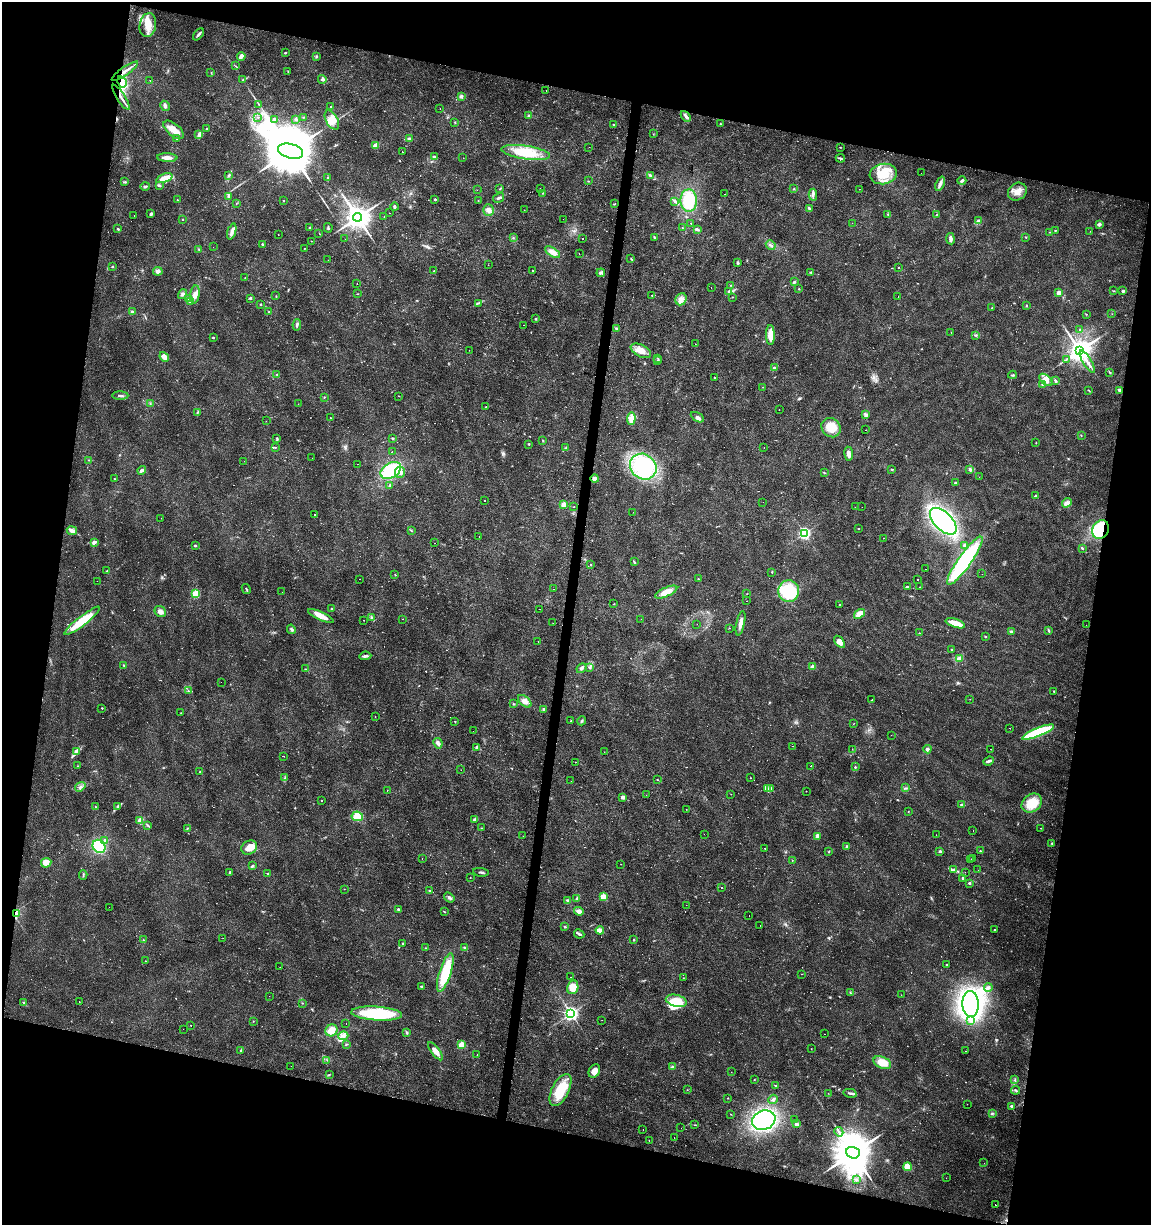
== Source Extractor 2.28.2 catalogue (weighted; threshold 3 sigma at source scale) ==
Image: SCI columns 288-4883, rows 1-4889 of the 5107 x 4898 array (HDU 1 of 3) = the unmasked area's bounding box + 8 px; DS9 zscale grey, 4 x 4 block average (1 PNG px = mean of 4 x 4 image px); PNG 1153 x 1227 px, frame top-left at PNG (2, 2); each listed source drawn as its Kron ellipse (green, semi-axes under 4 px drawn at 4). Shown black and unused: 26% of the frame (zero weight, under 2 of 3 exposures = <1% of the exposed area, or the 3 px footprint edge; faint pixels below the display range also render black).
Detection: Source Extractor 2.28.2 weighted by HDU 2 'WHT'. Background 0.0135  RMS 0.0032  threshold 0.0142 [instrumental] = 3 sigma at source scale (4.5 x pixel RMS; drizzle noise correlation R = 1.50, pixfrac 1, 0.0396/0.0396 arcsec/px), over >= 5 px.
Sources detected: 692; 5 too faint to see at this stretch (4 x 4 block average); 6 inside a brighter object's white glare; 93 cosmic-ray / hot-pixel residue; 5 long thin detections or spike segments (spike, bleed or trail) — neither listed nor drawn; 5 coinciding with a brighter row at this scale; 23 inside a brighter listed object's ellipse — not listed separately; of the other 555, all 500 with FLUX_AUTO >= 0.413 (the completeness limit of this list) listed and drawn (55 fainter detections not listed), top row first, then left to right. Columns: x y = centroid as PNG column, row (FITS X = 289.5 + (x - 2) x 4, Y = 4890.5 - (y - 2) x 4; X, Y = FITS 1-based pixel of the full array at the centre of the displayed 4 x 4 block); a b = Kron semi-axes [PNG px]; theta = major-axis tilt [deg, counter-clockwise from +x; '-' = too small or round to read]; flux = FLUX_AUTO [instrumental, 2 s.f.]
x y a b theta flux
148 25 12 8 79 26
198 34 7 2 49 4.8
285 53 2 2 - 1.8
241 56 4 2 - 9.4
316 56 3 2 - 2.2
236 66 2 2 - 0.93
125 71 15 2 34 12
288 72 3 2 - 1.1
211 73 3 2 - 1.1
322 79 4 3 - 4.6
150 80 2 2 - 1.7
243 80 2 2 - 0.8
122 82 6 4 -59 9.9
546 90 2 2 - 2.6
461 96 2 2 - 13
121 97 14 2 -58 9.5
258 104 3 2 - 0.77
165 106 5 3 - 6
330 106 2 2 - 1.9
440 109 2 2 - 1.5
529 116 3 2 - 2.7
686 116 6 3 -49 6.8
258 117 2 2 - 3.1
304 117 2 2 - 1.2
275 119 2 2 - 10
296 119 3 2 - 4.4
332 120 10 6 -61 18
455 122 2 2 - 1
613 124 2 2 - 1.6
720 124 2 2 - 0.72
206 129 2 2 - 1.2
174 130 12 6 -40 22
653 134 2 2 - 0.66
199 135 3 3 - 3.3
176 139 2 2 - 3.4
409 139 2 2 - 18
375 146 2 2 - 42
589 147 2 2 - 0.47
840 147 3 2 - 1
291 151 12 7 -16 22000
403 152 2 2 - 1.2
526 153 24 7 -8 63
434 157 3 3 - 4.1
167 158 10 3 -3 14
463 158 2 2 - 0.92
840 158 5 2 - 2.4
921 173 2 2 - 0.72
883 174 14 10 8 41
229 175 3 3 - 2.4
650 175 3 2 - 3.8
164 178 9 3 20 29
328 178 4 2 - 1.9
588 181 2 2 - 0.71
962 181 4 2 - 5.3
125 182 2 2 - 1.1
940 184 7 3 66 8.6
145 186 4 3 - 3.1
160 186 3 2 - 2.1
540 188 2 2 - 7.5
500 189 4 2 - 1.5
794 189 2 2 - 1.1
859 189 2 2 - 0.48
477 190 2 2 - 0.48
1017 192 10 8 37 19
542 193 2 2 - 1.6
725 194 2 2 - 1.6
813 195 6 3 88 4.6
228 196 4 2 - 3.4
498 198 6 2 31 3.9
435 199 2 2 - 7
178 200 2 2 - 5.5
478 200 2 2 - 0.6
284 201 2 2 - 0.99
675 201 3 2 - 2.2
689 201 11 8 -89 69
236 203 2 2 - 0.55
614 204 3 2 - 1
394 207 4 3 - 2.6
809 208 4 2 - 4.2
488 210 6 5 - 8.2
524 210 2 2 - 1.4
389 213 2 2 - 0.86
151 214 3 2 - 5.4
888 214 2 2 - 0.95
937 214 2 2 - 1
134 215 2 2 - 1.7
384 216 2 2 - 1.5
358 217 4 4 - 2900
182 219 2 2 - 0.94
563 219 2 2 - 4.4
978 220 3 3 - 2.6
690 223 2 2 - 8.4
852 223 2 2 - 0.84
1099 224 2 2 - 18
682 227 2 2 - 0.63
310 228 2 2 - 6.3
328 228 5 2 - 2.3
118 229 3 2 - 2.7
697 230 3 3 - 2.8
1055 230 2 2 - 1.1
232 232 8 3 72 7.9
1049 232 2 2 - 0.6
1090 232 2 2 - 0.44
319 233 2 2 - 0.44
278 235 2 2 - 1.1
654 237 4 2 - 1.7
1026 237 3 2 - 1.2
513 238 3 2 - 1.2
345 239 2 2 - 0.58
583 239 2 2 - 1.9
950 239 5 3 - 7.4
311 241 2 2 - 6.8
262 244 2 2 - 4.3
771 245 5 2 - 3.2
213 247 2 2 - 0.81
305 248 2 2 - 0.57
199 249 3 2 - 1.2
553 252 8 4 -32 13
579 254 2 2 - 1
631 259 3 2 - 1.6
328 260 2 2 - 2.1
738 263 3 2 - 2.6
488 265 2 2 - 0.45
113 266 3 2 - 1.6
898 268 2 2 - 0.89
158 271 5 4 - 6
434 271 2 2 - 1.3
532 271 2 2 - 2
811 272 3 2 - 1.6
601 273 4 4 - 4.1
245 277 3 2 - 0.93
794 282 3 2 - 3.1
357 284 2 2 - 0.54
731 285 2 2 - 0.71
711 288 2 2 - 1
799 289 2 2 - 0.94
729 291 2 2 - 5.2
1114 291 2 2 - 0.87
1123 291 2 2 - 9.9
1059 293 2 2 - 30
183 294 5 3 - 4.2
195 294 9 4 81 12
357 294 2 2 - 0.92
652 295 2 2 - 1.3
276 296 2 2 - 0.56
898 296 2 2 - 14
733 297 2 2 - 0.86
250 298 2 2 - 8.9
189 299 3 2 - 1.3
681 299 6 5 - 9.7
190 302 3 2 - 2.3
478 303 2 2 - 0.93
261 304 2 2 - 3.8
1026 305 2 2 - 1.2
992 308 2 2 - 0.92
132 312 3 2 - 3.8
269 312 3 2 - 1.2
1086 314 2 2 - 0.92
1112 314 2 2 - 0.42
535 319 3 2 - 1.7
297 325 6 2 82 5.2
523 325 2 2 - 1.7
617 328 3 2 - 1.8
1080 329 2 2 - 1.1
951 332 2 2 - 1.3
770 335 10 4 -89 25
976 335 3 2 - 1.1
213 338 2 2 - 3.8
695 344 2 2 - 0.71
469 350 2 2 - 0.52
1080 350 4 4 - 2700
641 351 11 6 -27 20
164 357 5 4 - 12
658 358 2 2 - 0.75
1066 359 2 2 - 1.1
657 361 2 2 - 1.7
1087 362 13 2 -59 8.8
774 368 2 2 - 12
1110 372 4 2 - 1.9
277 374 3 2 - 1.6
1012 375 4 2 - 2.2
714 377 2 2 - 1.1
1046 380 8 4 -41 13
1055 380 4 2 - 2
1042 385 2 2 - 1.1
763 387 2 2 - 0.43
1089 390 3 2 - 1.2
1120 390 3 2 - 6
120 396 8 2 0 4.5
399 396 2 2 - 0.63
324 397 3 2 - 1.2
150 404 2 2 - 0.87
298 404 2 2 - 0.76
486 407 2 2 - 2.4
779 409 2 2 - 0.57
197 412 3 2 - 1.5
866 415 3 2 - 4.9
697 417 7 4 -31 6.9
330 418 2 2 - 1.1
631 419 6 4 85 14
266 421 2 2 - 0.44
831 428 10 9 - 29
866 430 2 2 - 1
1081 435 2 2 - 0.66
277 438 4 2 - 2.8
392 438 3 2 - 1.9
542 440 2 2 - 0.63
1036 443 2 2 - 0.77
529 444 2 2 - 3.4
275 447 3 2 - 1.4
566 448 2 2 - 1.4
764 448 2 2 - 6
392 451 2 2 - 0.82
849 454 7 3 -83 9.9
312 458 2 2 - 0.43
89 460 3 2 - 1.3
244 461 2 2 - 0.54
357 464 2 2 - 0.76
643 467 14 12 -40 160
892 469 2 2 - 0.73
970 469 4 2 - 2.9
142 470 4 2 - 6.4
391 470 11 7 31 110
400 472 5 5 - 8.7
824 473 3 2 - 1.5
979 477 2 2 - 2.2
115 479 3 2 - 0.93
595 479 4 3 - 7.5
955 483 2 2 - 5.7
390 485 3 2 - 1.9
1035 496 2 2 - 5.1
485 501 2 2 - 0.97
763 502 2 2 - 0.7
1067 503 5 4 - 6.5
564 505 2 2 - 71
573 507 2 2 - 0.78
855 507 2 2 - 1.8
862 507 2 2 - 0.97
633 512 2 2 - 2.2
314 515 2 2 - 1.2
161 518 2 2 - 0.44
943 521 17 8 -45 380
858 529 2 2 - 1.1
411 530 4 2 - 1.6
1100 530 10 8 59 110
72 531 5 2 - 12
804 533 2 2 - 390
479 536 2 2 - 1
883 538 2 2 - 0.88
94 542 4 2 - 6.9
435 543 2 2 - 0.41
964 545 3 2 - 2.2
195 546 2 2 - 8.5
1082 548 2 2 - 2.2
965 561 29 6 55 210
634 562 3 2 - 1.7
591 565 2 2 - 0.77
925 569 2 2 - 1.5
107 571 2 2 - 1.9
772 572 2 2 - 0.64
982 574 2 2 - 1
395 575 3 2 - 0.92
360 579 2 2 - 2.2
698 579 2 2 - 0.99
918 579 2 2 - 2.4
97 581 2 2 - 0.42
907 587 3 2 - 3.6
919 587 2 2 - 1.3
246 589 5 2 - 1.9
553 589 2 2 - 0.77
789 591 11 10 - 93
282 592 2 2 - 0.86
666 592 12 4 24 22
196 593 2 2 - 110
747 594 2 2 - 14
747 601 2 2 - 1.5
614 604 2 2 - 0.64
839 604 2 2 - 0.96
332 609 2 2 - 5
539 609 2 2 - 3.8
160 611 6 5 - 8.2
859 614 6 3 37 25
321 616 14 4 -25 20
371 618 3 2 - 1.7
402 619 2 2 - 0.56
641 619 2 2 - 0.61
364 620 2 2 - 1.6
82 621 22 4 38 63
553 623 2 2 - 0.46
740 623 12 3 78 14
955 623 10 3 -18 35
697 624 2 2 - 0.47
1086 625 2 2 - 1.8
729 628 2 2 - 2.5
291 629 5 3 - 3.3
1048 630 3 2 - 1.8
1011 631 4 3 - 2.8
919 633 2 2 - 0.96
985 637 2 2 - 1.3
538 641 2 2 - 6.9
840 642 7 4 -53 13
952 650 3 2 - 1.6
365 656 6 2 5 5.6
960 658 4 2 - 3
124 666 3 2 - 1.5
589 667 2 2 - 0.71
813 667 2 2 - 36
582 668 5 3 - 3.8
305 669 2 2 - 0.85
221 682 2 2 - 0.72
188 691 2 2 - 1.5
1054 691 2 2 - 1.1
970 699 2 2 - 0.58
872 700 2 2 - 1.6
525 701 8 4 -43 13
513 704 3 2 - 1.2
102 708 2 2 - 2
544 709 3 2 - 3.8
181 713 2 2 - 0.49
375 716 2 2 - 0.63
455 721 2 2 - 1
571 721 2 2 - 2.9
582 721 4 2 - 2.9
853 724 2 2 - 0.58
1010 728 2 2 - 3.9
473 731 2 2 - 2.1
1038 732 17 4 22 150
891 735 2 2 - 2
438 743 5 4 - 5.5
793 746 2 2 - 0.72
477 747 2 2 - 1
852 749 2 2 - 1.9
927 749 4 3 - 3.5
991 749 2 2 - 1.4
76 751 4 3 - 3.5
604 752 2 2 - 0.47
284 756 2 2 - 1.5
989 761 6 3 22 4.1
576 762 2 2 - 0.53
77 766 2 2 - 0.72
811 766 2 2 - 5.4
855 767 2 2 - 2.8
461 770 2 2 - 1.7
200 772 3 2 - 1.4
285 778 3 2 - 2.1
751 778 2 2 - 1.1
657 780 3 2 - 0.81
571 781 2 2 - 0.52
80 787 5 3 - 5.1
767 788 3 2 - 3.3
906 788 3 2 - 1.7
771 789 4 2 - 2.6
387 790 2 2 - 0.91
806 791 2 2 - 0.59
731 794 2 2 - 0.66
646 795 2 2 - 0.89
623 797 2 2 - 22
322 800 2 2 - 1.9
1032 803 11 8 38 42
961 804 3 2 - 1.8
95 806 3 2 - 1.1
118 807 3 2 - 2.5
686 809 2 2 - 0.43
908 812 2 2 - 0.74
357 816 6 5 - 27
475 819 4 2 - 7
140 820 4 3 - 10
148 825 4 2 - 2.2
187 828 2 2 - 1.2
481 828 2 2 - 0.51
1041 828 2 2 - 0.62
973 830 2 2 - 5.3
704 834 2 2 - 1.5
936 835 2 2 - 0.5
523 836 2 2 - 0.43
817 836 4 3 - 8.3
105 840 3 3 - 2.3
1052 843 3 2 - 1.2
99 846 7 6 - 90
847 846 4 2 - 1.8
249 848 8 6 32 20
765 848 2 2 - 0.82
940 851 2 2 - 8.6
980 851 2 2 - 1.4
828 852 2 2 - 0.83
972 858 2 2 - 0.82
422 859 2 2 - 3.6
792 860 2 2 - 0.76
971 860 2 2 - 0.78
46 863 5 4 - 17
621 864 2 2 - 0.61
252 866 3 2 - 2.6
953 870 3 2 - 2.4
978 870 2 2 - 0.41
230 872 2 2 - 5.3
481 872 8 2 -8 3.4
965 872 2 2 - 0.44
268 873 2 2 - 1.4
83 875 4 2 - 1.9
470 878 2 2 - 0.57
963 878 2 2 - 5.8
969 883 2 2 - 7.4
721 887 2 2 - 0.94
344 889 2 2 - 0.57
429 890 2 2 - 3.2
449 897 6 3 -36 4.7
603 897 2 2 - 57
577 899 3 2 - 1.7
568 900 3 2 - 3.8
686 905 2 2 - 0.47
109 907 2 2 - 1.1
398 909 2 2 - 6.8
579 911 5 3 - 7.4
444 912 2 2 - 1
16 913 3 2 - 3.2
749 916 2 2 - 2.2
760 925 2 2 - 0.71
565 927 3 2 - 1.8
600 930 4 3 - 16
995 930 2 2 - 3.4
579 934 5 2 - 4.5
223 938 2 2 - 1.7
143 940 2 2 - 0.84
634 940 2 2 - 0.97
403 943 3 2 - 1.6
464 947 4 2 - 1.8
426 948 3 2 - 0.64
145 961 2 2 - 2.9
946 965 2 2 - 1.3
280 967 2 2 - 0.55
445 972 20 5 72 80
801 974 2 2 - 3
571 977 2 2 - 0.52
683 978 2 2 - 0.49
421 986 3 2 - 1.7
573 987 7 5 77 28
988 988 4 3 - 5.3
850 993 2 2 - 1.5
901 995 2 2 - 6.5
269 996 2 2 - 0.71
676 1001 10 6 -14 30
79 1002 2 2 - 1.5
24 1003 4 2 - 2.4
302 1003 2 2 - 0.7
971 1004 13 8 -89 690
571 1013 3 3 - 700
377 1014 25 7 -3 120
602 1020 2 2 - 1.6
253 1021 2 2 - 0.83
971 1021 2 2 - 1.4
346 1023 2 2 - 1.4
191 1025 2 2 - 1.6
183 1029 2 2 - 0.63
331 1030 6 5 - 18
407 1033 3 2 - 1.8
824 1034 2 2 - 0.46
343 1036 5 4 - 7.1
346 1044 2 2 - 1.7
461 1045 2 2 - 63
811 1049 2 2 - 0.51
241 1051 3 2 - 2.6
436 1051 11 3 -52 13
965 1051 2 2 - 0.52
477 1055 2 2 - 0.5
327 1060 2 2 - 0.66
882 1063 9 5 -24 29
291 1066 2 2 - 1
672 1067 4 2 - 2.6
594 1071 7 5 62 17
731 1072 2 2 - 0.42
329 1075 2 2 - 0.69
754 1079 2 2 - 1.2
1015 1080 3 2 - 1.4
776 1086 2 2 - 1.4
560 1090 17 8 63 61
687 1090 2 2 - 0.59
1016 1090 4 2 - 2.9
828 1093 2 2 - 0.44
850 1093 7 2 -13 4.3
728 1098 2 2 - 1.7
773 1099 5 2 - 3.3
967 1104 2 2 - 1.4
1011 1106 2 2 - 8.9
992 1113 3 2 - 2
730 1114 2 2 - 0.61
795 1119 2 2 - 1.9
764 1120 12 9 21 290
797 1124 2 2 - 23
695 1125 2 2 - 0.66
681 1128 2 2 - 0.49
643 1129 2 2 - 6.8
839 1132 5 3 - 5.1
674 1138 2 2 - 0.96
649 1140 2 2 - 0.88
853 1153 7 5 -19 9500
984 1163 2 2 - 0.54
907 1167 4 4 - 27
946 1178 2 2 - 1.1
856 1179 3 3 - 2.9
995 1205 2 2 - 4.1
Overlapping masked pixels (flux is a lower limit): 5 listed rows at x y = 125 71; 122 82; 121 97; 1100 530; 16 913
Diffuse or blended objects may show on this block-average render without a row.